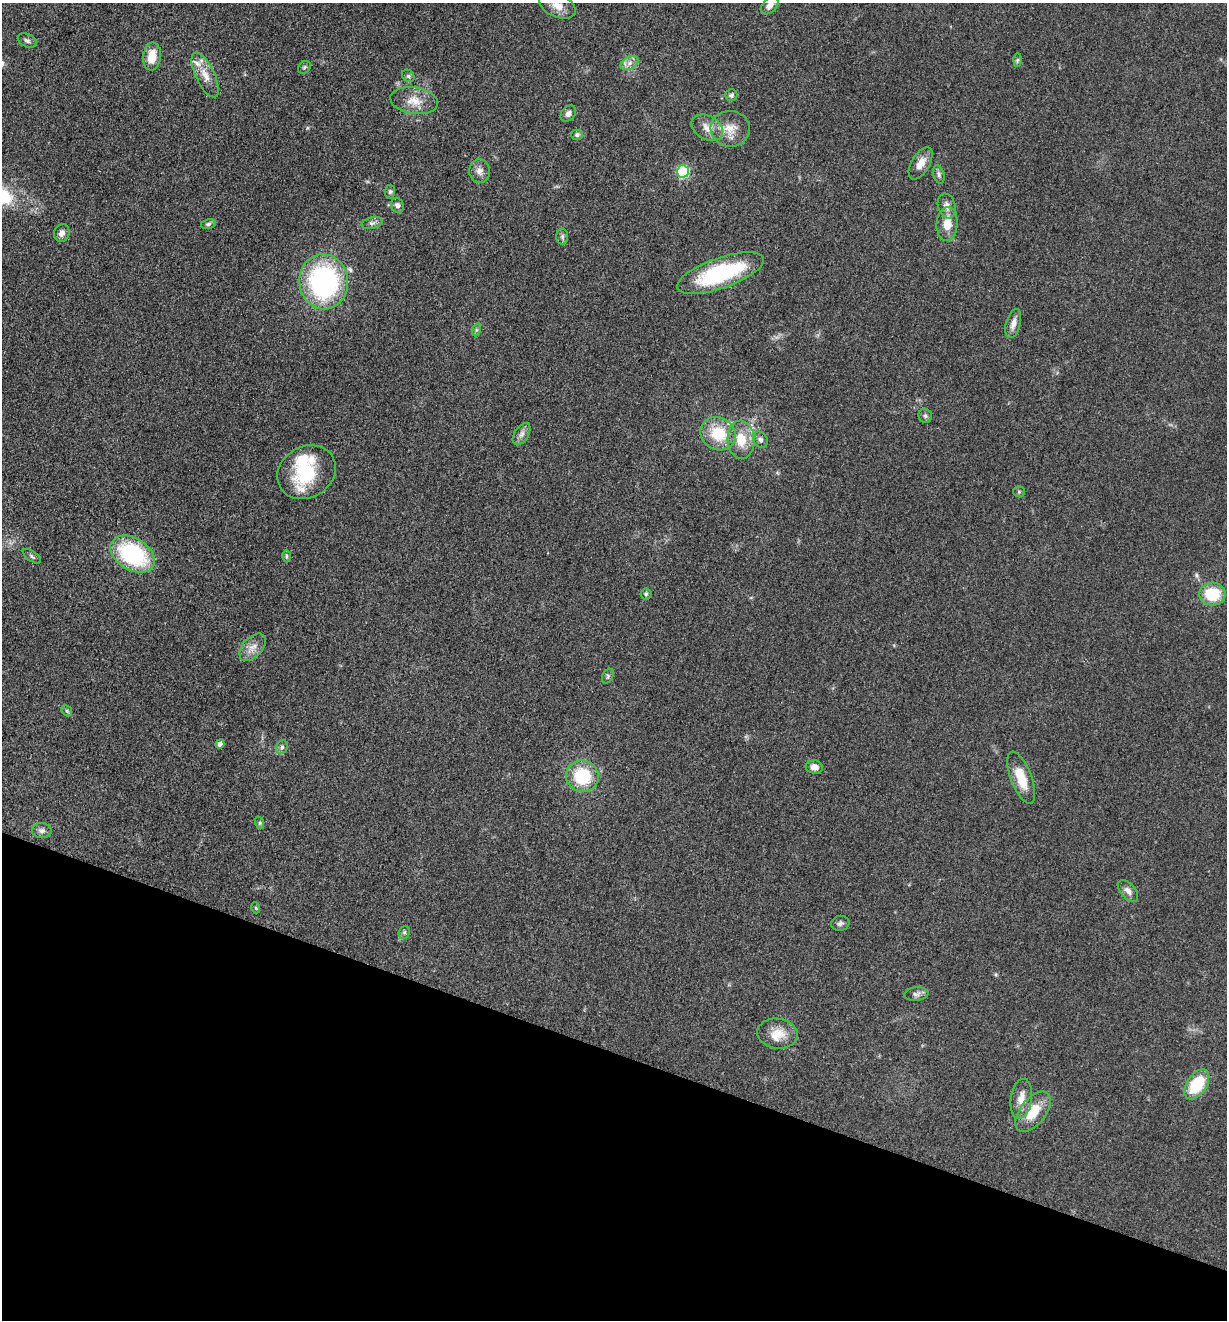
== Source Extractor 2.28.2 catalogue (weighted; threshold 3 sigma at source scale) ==
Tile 15 of 4 x 4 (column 3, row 4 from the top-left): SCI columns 2715-3939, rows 12-1329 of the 5306 x 5294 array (HDU 1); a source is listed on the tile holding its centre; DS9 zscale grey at full resolution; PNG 1229 x 1322 px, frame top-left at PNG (2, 3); each listed source drawn as its Kron ellipse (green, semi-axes under 4 px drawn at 4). Shown black and unused: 20% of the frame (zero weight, under 3 of 5 exposures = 1% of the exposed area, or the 3 px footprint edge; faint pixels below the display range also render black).
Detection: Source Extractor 2.28.2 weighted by HDU 2 'WHT'; one run over the whole footprint, this tile lists its part. Background 0.0505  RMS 0.0057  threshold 0.0256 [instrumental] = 3 sigma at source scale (4.5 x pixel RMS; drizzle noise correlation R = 1.50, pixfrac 1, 0.05/0.05 arcsec/px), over >= 5 px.
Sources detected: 67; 5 inside a brighter listed object's ellipse — not listed separately; the other 62 listed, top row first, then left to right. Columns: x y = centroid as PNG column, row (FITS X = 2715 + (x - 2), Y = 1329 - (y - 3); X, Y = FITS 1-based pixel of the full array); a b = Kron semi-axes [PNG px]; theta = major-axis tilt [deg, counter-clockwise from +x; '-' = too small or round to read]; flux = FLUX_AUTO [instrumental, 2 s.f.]
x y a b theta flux
770 5 10 7 44 3.4
557 6 19 11 -23 6.2
27 40 10 6 -26 1.7
152 56 14 9 85 10
1017 60 6 4 88 0.85
630 63 9 6 27 2.9
304 67 7 5 47 1.1
205 75 24 9 -64 7.4
408 76 7 5 -45 1.1
731 95 6 6 - 1.5
414 101 24 13 -9 8.9
568 114 9 6 49 2.4
707 128 17 12 -29 6
730 129 19 18 - 9.7
577 135 6 5 - 1.3
921 163 18 9 59 6
480 171 12 10 -83 3.5
683 171 6 6 - 58
939 174 9 5 -74 1.6
390 192 7 5 86 1.2
397 205 8 6 -67 2
947 206 13 8 -74 3.6
372 223 10 5 14 1.9
208 224 7 5 11 1.1
947 224 17 10 85 8.9
62 233 9 7 67 3
562 237 8 6 -89 1.4
720 273 46 15 19 56
324 282 27 24 -85 100
1013 324 15 7 74 3.8
476 330 7 4 71 0.93
925 416 7 6 - 1.3
522 434 12 7 58 2.7
718 434 18 16 -30 19
741 440 19 13 -87 12
760 440 8 7 - 1.9
307 472 30 25 30 32
1019 492 5 5 - 0.8
132 554 24 16 -32 57
32 556 10 5 -35 1.3
287 556 6 4 -90 0.84
646 594 5 5 - 1
1212 594 13 11 -5 20
252 647 16 9 48 5
608 676 8 5 62 1.1
67 711 6 4 -47 0.93
220 744 5 4 - 2.7
282 747 7 6 - 1.2
814 767 8 6 -8 3.7
582 776 16 15 - 27
1021 778 28 10 -68 13
260 823 6 4 -72 0.79
42 831 10 7 -3 2.3
1128 891 13 7 -48 2.7
256 908 5 3 - 0.53
840 923 9 7 8 1.7
404 932 7 5 68 1.2
916 994 12 6 5 2.2
777 1034 20 15 -7 9.5
1197 1084 17 10 56 26
1021 1099 20 10 82 7
1033 1112 23 13 52 15
Isophote crosses this tile's border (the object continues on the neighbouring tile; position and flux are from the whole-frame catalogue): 2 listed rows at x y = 770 5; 557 6